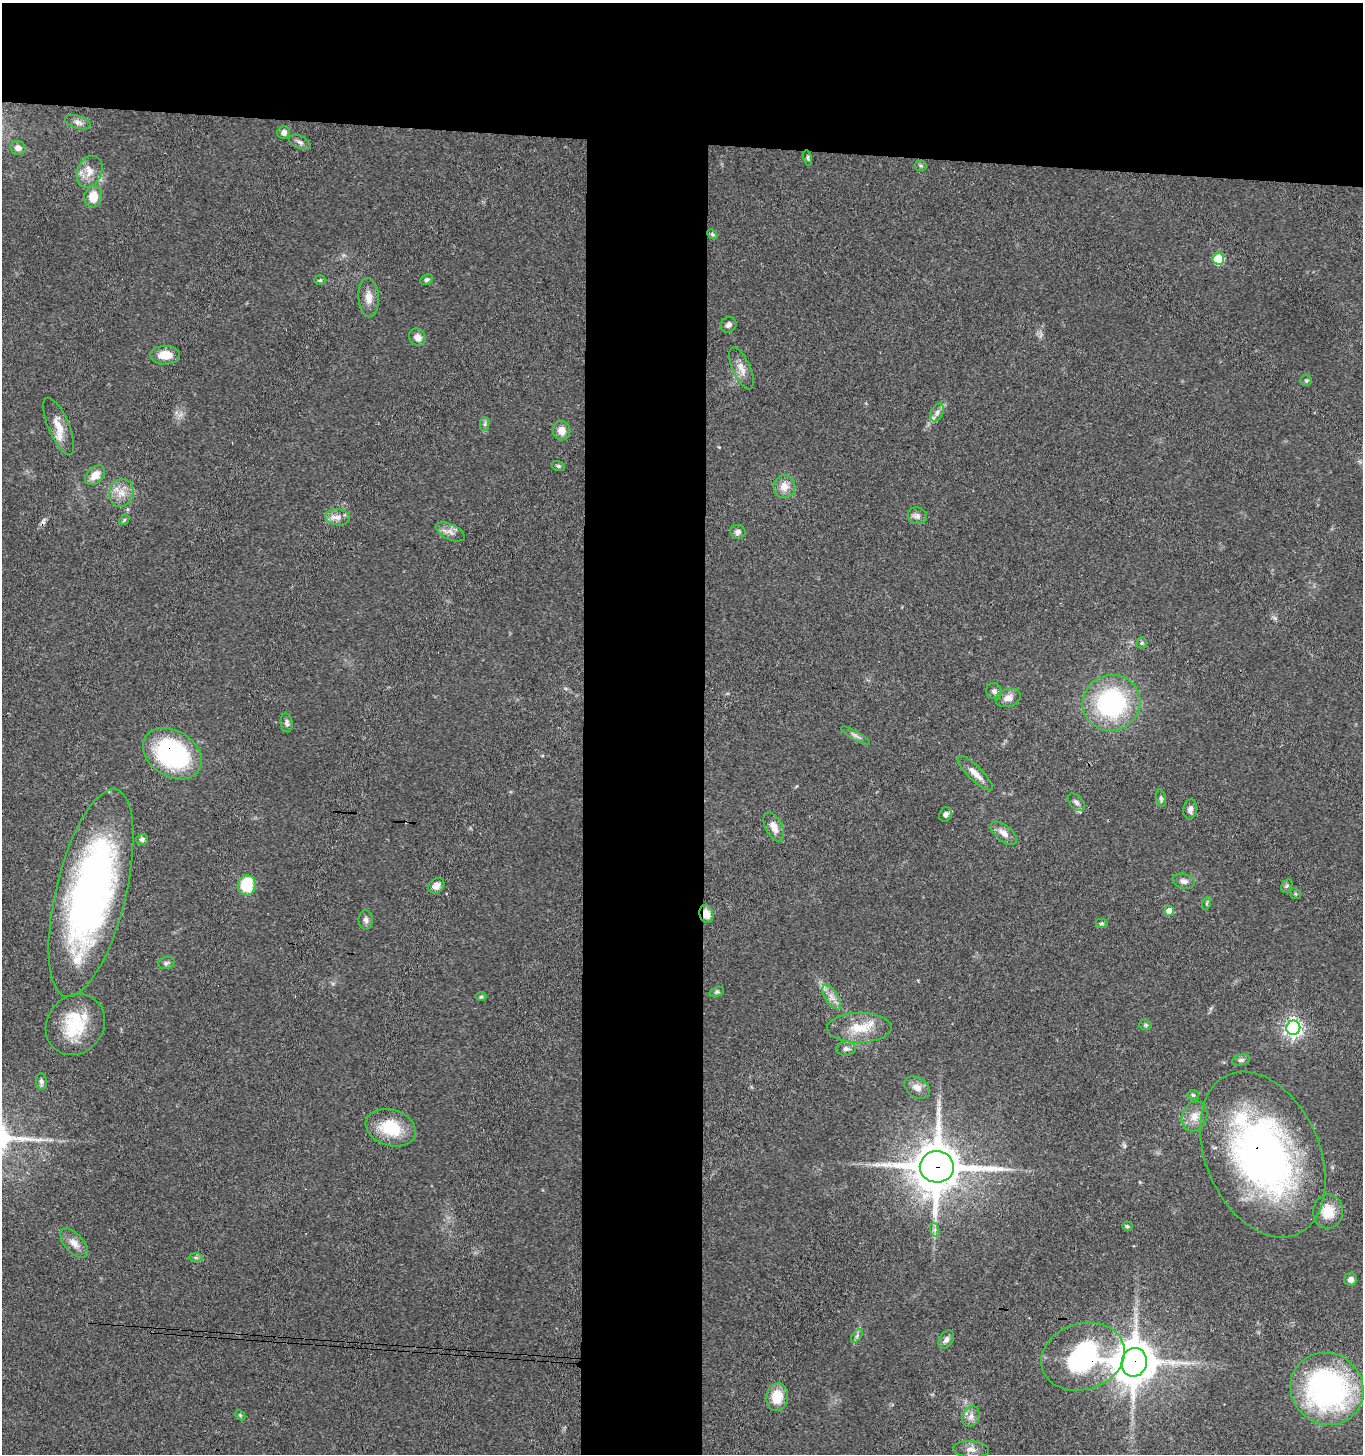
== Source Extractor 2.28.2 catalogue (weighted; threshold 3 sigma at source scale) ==
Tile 2 of 3 x 3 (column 2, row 1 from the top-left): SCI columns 1565-2925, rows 2909-4360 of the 4443 x 4369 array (HDU 1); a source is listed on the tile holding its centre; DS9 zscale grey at full resolution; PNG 1365 x 1456 px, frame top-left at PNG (2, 3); each listed source drawn as its Kron ellipse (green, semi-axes under 4 px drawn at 4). Shown black and unused: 18% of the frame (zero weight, under 3 of 4 exposures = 6% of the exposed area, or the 3 px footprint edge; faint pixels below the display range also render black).
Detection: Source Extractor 2.28.2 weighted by HDU 2 'WHT'; one run over the whole footprint, this tile lists its part. Background 0.0671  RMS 0.0053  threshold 0.024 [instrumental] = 3 sigma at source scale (4.5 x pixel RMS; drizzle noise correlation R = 1.50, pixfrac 1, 0.05/0.05 arcsec/px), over >= 5 px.
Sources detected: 95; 1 inside a brighter object's white glare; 1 cosmic-ray / hot-pixel residue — neither listed nor drawn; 4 inside a brighter listed object's ellipse — not listed separately; the other 89 listed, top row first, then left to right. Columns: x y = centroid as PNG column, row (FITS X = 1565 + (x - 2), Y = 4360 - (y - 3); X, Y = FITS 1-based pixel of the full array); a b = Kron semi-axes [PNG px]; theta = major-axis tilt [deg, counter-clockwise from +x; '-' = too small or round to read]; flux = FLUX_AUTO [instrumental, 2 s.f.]
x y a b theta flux
78 122 13 6 -18 2.3
284 132 6 6 - 2.5
300 142 11 6 -28 1.8
18 148 8 7 - 3
808 158 8 4 -79 0.83
921 166 6 5 - 0.83
90 172 16 12 66 6.5
93 197 10 9 - 8.6
712 234 6 4 -45 0.8
1218 259 6 5 - 27
320 280 5 4 - 0.86
427 280 7 5 31 1
369 298 20 10 -86 5.3
728 325 8 7 - 2.1
417 337 9 8 - 3.4
165 355 15 9 1 7.6
741 368 22 9 -66 5.1
1306 381 5 5 - 0.8
937 412 9 6 63 2.3
485 424 7 4 89 1.2
59 426 31 10 -67 7.7
562 431 9 9 - 4.9
558 466 7 5 -16 1
95 475 12 7 44 5.8
784 487 11 11 - 5.5
121 493 14 12 72 6.3
917 516 10 8 -19 2.3
338 517 12 8 -7 3.6
124 520 6 4 47 0.72
450 532 15 7 -25 3.4
738 532 8 7 - 1.9
1142 643 5 5 - 0.75
994 691 8 7 - 1.9
1008 698 13 9 18 4.1
1111 703 29 28 - 72
286 723 9 6 -81 1.5
855 735 16 4 -29 1.9
172 754 32 23 -32 79
975 773 23 7 -45 5.4
1161 798 9 5 -79 1.4
1076 802 10 6 -46 1.9
1190 809 10 6 83 2.3
946 814 7 6 - 1.9
774 827 15 8 -63 4.9
1004 833 15 8 -39 4.1
142 839 6 5 - 1.2
1184 881 11 7 -16 2.5
247 885 10 9 - 25
436 886 9 7 39 3.7
1287 886 7 5 59 0.96
91 893 106 35 76 270
1295 894 6 5 - 0.81
1207 903 6 4 71 0.75
1169 911 5 5 - 7.7
706 914 9 7 -74 5.1
366 920 10 7 -89 2
1102 923 6 4 2 0.83
166 963 8 6 16 1.3
717 992 8 4 18 0.99
481 997 6 4 1 0.65
832 997 14 6 -56 3.8
75 1025 32 28 50 28
1146 1025 6 5 - 0.88
859 1028 32 15 1 15
1293 1028 7 7 - 210
846 1049 10 7 4 2
1241 1060 9 5 15 1.5
41 1082 8 5 -83 1.5
917 1088 14 9 -33 4.1
1193 1095 6 5 - 0.85
1194 1116 15 12 68 6.2
391 1128 25 18 -17 21
1263 1155 87 57 -66 250
937 1167 17 15 -2 2500
1328 1212 17 15 85 11
1127 1226 5 4 - 0.74
935 1230 7 4 -72 1.3
74 1243 18 9 -49 4.6
196 1258 7 4 -1 1
1351 1279 6 6 - 2.4
857 1336 8 4 54 1.1
946 1340 10 6 58 2.1
1083 1357 42 33 17 79
1134 1362 14 12 78 1900
1327 1389 37 35 -40 150
777 1397 14 11 83 11
240 1415 6 4 -45 0.77
971 1416 11 8 67 3
971 1449 18 8 -4 3.7
Overlapping masked pixels (flux is a lower limit): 7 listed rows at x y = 172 754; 91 893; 706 914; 1263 1155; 937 1167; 1083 1357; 1134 1362